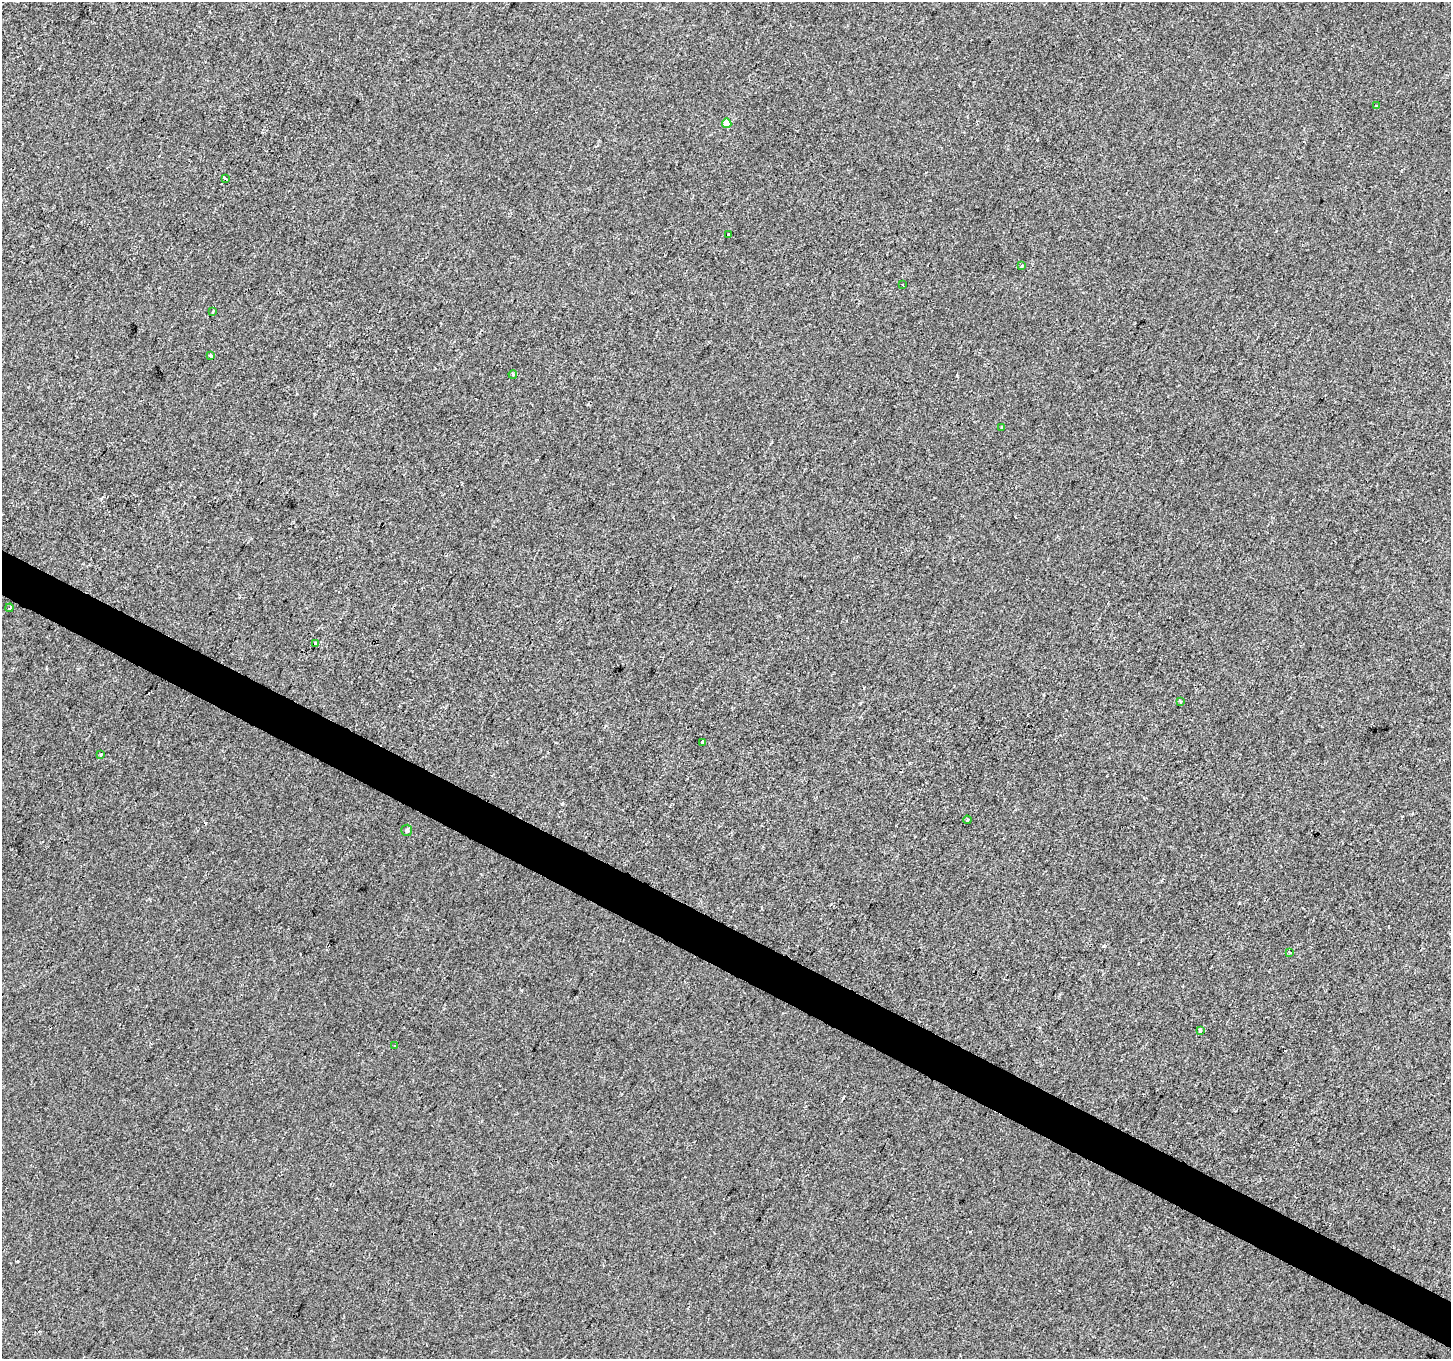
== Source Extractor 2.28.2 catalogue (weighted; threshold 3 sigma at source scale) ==
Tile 6 of 4 x 4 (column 2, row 2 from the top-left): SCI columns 1450-2898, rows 2913-4269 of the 5801 x 5890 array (HDU 1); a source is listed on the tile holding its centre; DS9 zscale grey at full resolution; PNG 1453 x 1361 px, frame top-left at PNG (2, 2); each listed source drawn as its Kron ellipse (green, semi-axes under 4 px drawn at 4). Shown black and unused: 3% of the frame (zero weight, under 2 of 3 exposures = <1% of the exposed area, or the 3 px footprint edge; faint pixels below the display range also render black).
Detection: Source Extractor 2.28.2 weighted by HDU 2 'WHT'; one run over the whole footprint, this tile lists its part. Background 5.86e-04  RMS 0.0042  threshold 0.0187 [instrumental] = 3 sigma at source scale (4.5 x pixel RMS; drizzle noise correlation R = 1.50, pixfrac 1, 0.0396/0.0396 arcsec/px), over >= 5 px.
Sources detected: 22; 2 cosmic-ray / hot-pixel residue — neither listed nor drawn; the other 20 listed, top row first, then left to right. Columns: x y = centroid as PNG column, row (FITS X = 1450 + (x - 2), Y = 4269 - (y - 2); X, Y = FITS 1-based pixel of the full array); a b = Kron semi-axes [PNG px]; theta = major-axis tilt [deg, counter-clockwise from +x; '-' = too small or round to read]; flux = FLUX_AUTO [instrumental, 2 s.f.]
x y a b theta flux
1377 106 3 2 - 0.44
727 123 4 4 - 5.2
225 179 4 3 - 8.6
728 235 3 2 - 0.85
1022 266 3 3 - 1.6
902 285 3 2 - 0.34
213 312 4 2 - 0.46
210 355 3 3 - 2.7
513 374 4 3 - 0.56
1002 427 3 3 - 0.71
9 608 4 3 - 1.1
316 644 4 3 - 4.7
1181 702 3 3 - 5.2
703 742 3 3 - 9.1
101 754 4 3 - 0.59
967 820 4 3 - 0.44
407 830 6 5 - 0.94
1290 952 3 2 - 0.58
1200 1030 4 3 - 1.2
395 1046 3 2 - 0.3
Overlapping masked pixels (flux is a lower limit): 1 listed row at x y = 225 179